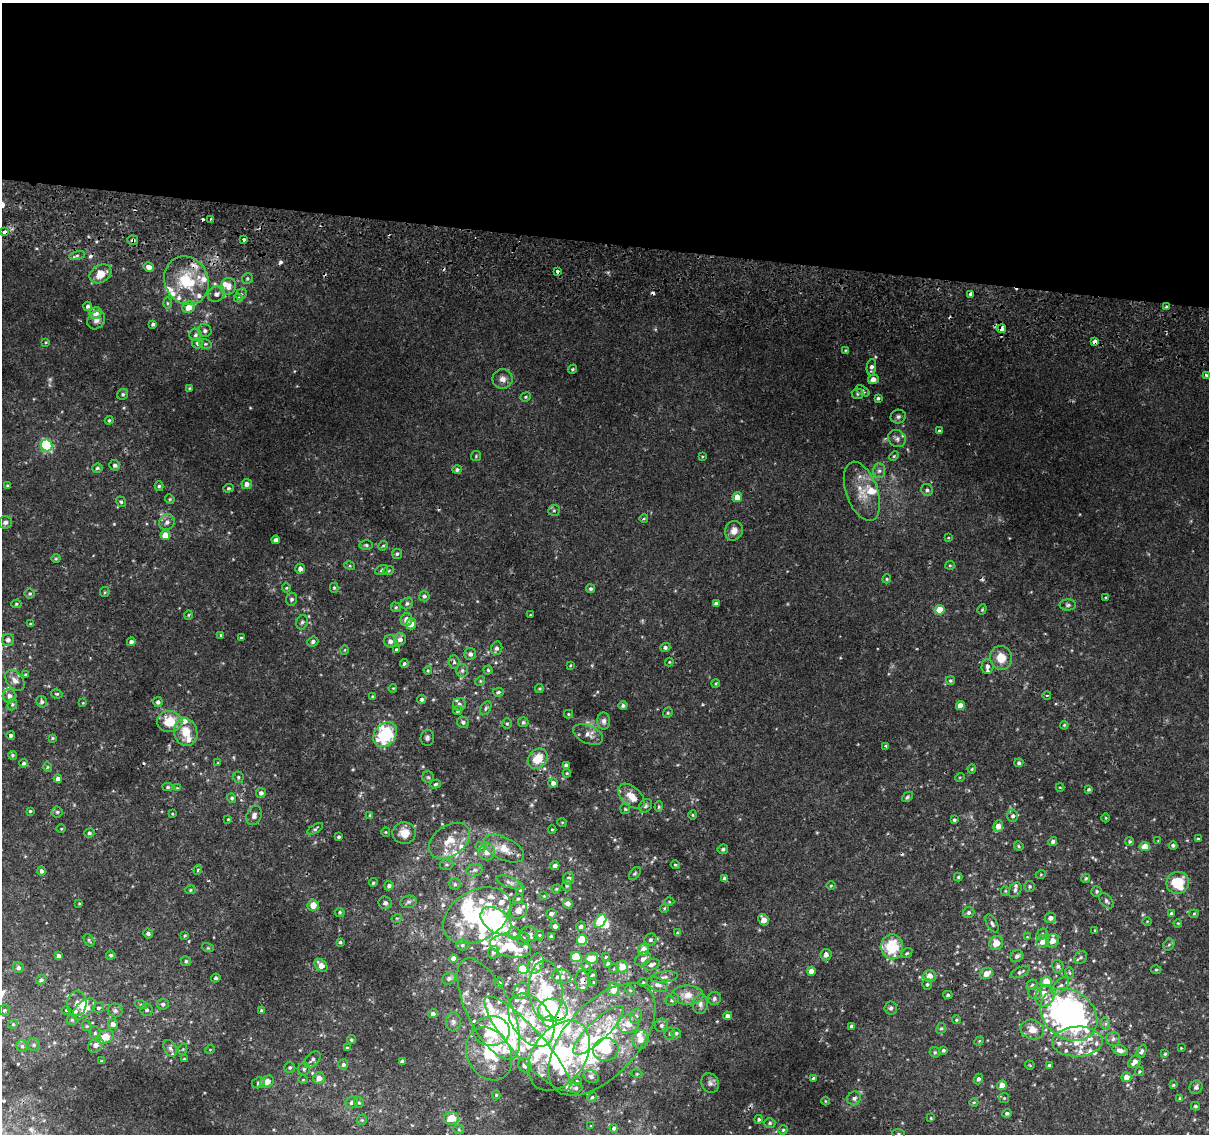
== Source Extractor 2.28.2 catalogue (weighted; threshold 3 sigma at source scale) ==
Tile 3 of 4 x 4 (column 3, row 1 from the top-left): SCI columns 2458-3664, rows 3700-4831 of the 4924 x 5194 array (HDU 1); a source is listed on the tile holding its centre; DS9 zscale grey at full resolution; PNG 1211 x 1136 px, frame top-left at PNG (2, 3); each listed source drawn as its Kron ellipse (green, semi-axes under 4 px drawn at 4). Shown black and unused: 21% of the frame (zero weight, under 2 of 3 exposures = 5% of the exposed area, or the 3 px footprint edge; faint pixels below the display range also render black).
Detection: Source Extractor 2.28.2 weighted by HDU 2 'WHT'; one run over the whole footprint, this tile lists its part. Background 0.00749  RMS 0.0022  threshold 0.00976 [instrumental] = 3 sigma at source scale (4.5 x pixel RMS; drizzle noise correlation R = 1.50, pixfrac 1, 0.0396/0.0396 arcsec/px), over >= 5 px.
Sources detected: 546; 1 too faint to see at this stretch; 5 inside a brighter object's white glare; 8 cosmic-ray / hot-pixel residue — neither listed nor drawn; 76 inside a brighter listed object's ellipse — not listed separately; the other 456 listed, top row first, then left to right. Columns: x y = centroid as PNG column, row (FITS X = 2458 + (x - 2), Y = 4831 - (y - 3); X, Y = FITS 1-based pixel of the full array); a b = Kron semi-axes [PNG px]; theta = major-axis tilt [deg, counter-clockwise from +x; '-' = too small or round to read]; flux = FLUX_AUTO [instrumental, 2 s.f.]
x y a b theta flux
211 219 3 2 - 0.51
5 232 4 3 - 1.4
244 239 3 3 - 0.91
133 240 5 4 - 0.53
77 255 8 4 10 0.43
149 267 5 4 - 1.1
557 271 3 3 - 1
100 274 12 8 31 3.1
247 279 6 5 - 0.36
186 281 25 22 -64 10
228 286 8 7 - 1.6
216 294 9 7 28 1
241 294 6 5 - 0.36
971 294 4 3 - 1.4
238 298 4 3 - 0.42
167 303 6 4 -89 0.27
88 306 4 4 - 0.52
189 307 6 5 - 2.4
1166 307 4 3 - 0.59
96 313 6 5 - 1.4
96 320 10 8 51 1.1
153 324 4 4 - 0.51
1001 329 4 4 - 3.9
205 331 7 6 - 0.65
195 335 6 6 - 0.54
1095 341 4 4 - 2.7
46 342 3 3 - 0.19
197 343 5 5 - 0.5
205 344 6 5 - 0.31
845 350 4 3 - 0.18
871 367 8 4 83 0.74
572 369 5 4 - 0.26
1206 375 3 3 - 0.54
502 379 10 10 - 1.2
873 379 5 5 - 1.2
189 388 4 3 - 0.24
863 391 7 4 -34 0.32
123 394 6 5 - 0.37
857 394 6 5 - 0.32
526 397 5 4 - 0.29
878 398 3 3 - 0.33
898 417 7 7 - 0.55
109 420 4 3 - 0.26
940 431 4 3 - 0.53
897 439 9 8 - 0.88
47 445 6 5 - 21
476 456 5 5 - 0.25
894 456 5 4 - 0.26
702 457 4 3 - 0.21
115 465 5 5 - 0.53
97 468 5 4 - 0.33
457 470 4 4 - 0.43
879 471 7 6 - 0.67
247 484 5 5 - 1
8 486 3 3 - 0.36
159 486 5 4 - 0.33
228 488 5 4 - 0.29
927 490 6 5 - 0.51
862 491 31 15 -70 4.6
737 497 5 4 - 2.1
170 499 5 4 - 0.26
121 502 5 4 - 0.29
554 510 6 5 - 0.35
644 518 4 3 - 0.25
5 522 6 6 - 0.71
167 522 8 7 - 0.93
734 531 10 8 67 1.6
165 535 5 4 - 2.4
948 538 4 2 - 0.14
276 540 4 4 - 0.68
366 545 6 5 - 0.38
383 546 5 4 - 0.24
397 554 5 5 - 0.33
56 559 4 4 - 0.23
950 565 5 4 - 0.26
350 566 5 3 - 0.23
300 569 5 5 - 0.96
382 570 7 5 21 0.35
389 570 5 3 - 0.18
887 579 4 4 - 0.25
286 588 4 4 - 0.22
334 588 5 4 - 0.28
591 589 4 4 - 0.36
105 592 5 4 - 0.26
30 594 5 5 - 0.3
424 596 5 5 - 0.48
1106 597 3 3 - 0.28
291 599 6 5 - 0.58
407 603 6 5 - 0.46
16 604 5 4 - 0.25
716 604 4 4 - 0.72
1068 605 8 5 1 0.49
396 607 5 4 - 0.3
982 609 5 4 - 0.23
940 610 5 5 - 5.2
188 615 5 3 - 0.23
530 615 3 3 - 0.16
406 619 6 6 - 1.4
302 622 7 5 72 0.45
31 624 4 3 - 0.27
411 624 6 5 - 1.8
221 635 4 4 - 0.29
241 638 3 3 - 0.31
400 639 6 6 - 0.94
8 640 6 6 - 0.69
390 641 6 6 - 0.9
131 642 4 4 - 0.82
313 642 5 5 - 0.54
665 647 5 4 - 0.53
497 648 7 5 75 0.71
396 649 4 4 - 0.22
345 650 5 3 - 0.17
470 654 6 6 - 0.65
1001 658 12 11 - 3.3
454 662 6 5 - 0.41
669 662 4 4 - 0.18
404 664 4 4 - 0.32
570 665 4 3 - 0.17
987 666 7 6 - 0.69
428 670 4 4 - 0.22
462 670 6 5 - 0.43
488 670 4 4 - 0.24
25 674 4 3 - 0.24
15 680 12 8 -50 1.3
480 681 5 4 - 0.27
950 681 4 4 - 0.32
716 683 4 3 - 0.21
393 688 4 3 - 0.17
539 688 4 4 - 0.23
498 692 5 4 - 0.31
57 694 6 4 -12 0.29
1047 695 4 3 - 0.21
9 696 6 6 - 0.88
372 697 4 3 - 0.33
422 699 4 4 - 0.49
42 702 6 5 - 0.52
158 702 5 5 - 0.58
83 703 4 3 - 0.15
12 704 6 4 69 0.32
459 704 6 6 - 0.7
623 706 4 4 - 0.51
960 706 4 4 - 2.3
486 708 7 5 60 0.37
458 710 4 4 - 0.45
668 713 5 4 - 0.31
568 714 4 4 - 0.23
169 721 13 10 0 5.3
604 721 8 6 90 0.83
463 722 6 5 - 0.54
523 722 5 5 - 0.37
507 724 5 4 - 0.27
1064 725 4 3 - 0.21
186 732 14 11 -74 3.5
588 734 16 9 -24 1.4
11 735 4 4 - 0.41
385 735 13 10 51 12
52 738 4 3 - 0.24
427 738 8 7 - 0.53
886 746 3 3 - 0.36
12 755 4 4 - 0.32
538 759 11 9 47 4.2
24 763 4 4 - 0.4
218 763 4 3 - 0.17
1019 763 4 4 - 0.44
566 765 4 4 - 0.63
47 767 5 3 - 0.22
972 769 4 4 - 0.21
567 773 4 4 - 0.21
238 777 6 5 - 0.36
428 777 6 5 - 0.34
960 777 5 3 - 0.18
58 779 4 4 - 0.93
553 783 5 5 - 0.83
436 784 5 4 - 0.29
168 787 5 4 - 0.35
1060 787 4 3 - 0.16
177 788 4 4 - 0.19
1089 789 4 3 - 0.32
261 793 5 5 - 0.69
632 796 16 9 -43 2.4
907 797 6 4 40 0.34
232 798 5 4 - 0.4
646 806 7 6 - 0.47
659 807 5 4 - 0.27
625 809 5 4 - 0.25
30 811 3 3 - 0.25
57 812 5 5 - 0.38
172 814 3 2 - 0.17
254 815 10 7 70 0.95
370 815 4 3 - 0.19
693 815 5 3 - 0.21
1013 816 6 5 - 0.52
1106 818 4 3 - 0.17
228 819 4 4 - 0.17
954 820 3 3 - 0.32
562 822 5 3 - 0.16
998 826 6 4 70 2
61 829 4 3 - 0.18
315 829 9 4 31 0.38
552 829 4 3 - 0.18
386 832 5 4 - 0.22
89 833 5 4 - 0.48
404 833 11 10 - 2.8
339 837 3 3 - 0.32
1198 839 3 3 - 0.26
449 841 23 15 36 4.3
1053 841 4 4 - 0.63
1130 841 4 4 - 0.3
1158 841 3 3 - 0.13
1173 845 4 4 - 0.4
1019 846 5 4 - 0.26
1145 846 5 4 - 2.9
480 847 5 4 - 0.24
504 849 21 11 -27 2.8
723 849 5 4 - 0.45
487 852 8 8 - 1.3
447 864 7 5 -1 0.39
675 865 4 4 - 0.26
555 866 4 4 - 1.2
198 870 4 4 - 0.22
475 870 8 6 15 0.64
41 871 5 4 - 0.63
635 873 7 4 51 0.32
1041 874 5 3 - 0.19
958 877 4 4 - 0.26
568 878 6 5 - 0.79
1086 878 5 4 - 0.25
725 879 4 3 - 0.89
510 882 14 5 -19 0.76
373 883 4 4 - 0.33
1178 883 11 11 - 5.8
455 884 5 5 - 0.43
831 885 4 3 - 0.2
389 886 5 4 - 0.57
567 886 6 4 -89 0.3
1030 886 5 5 - 0.32
520 889 5 3 - 0.31
556 889 5 4 - 0.22
190 890 5 4 - 0.32
1015 890 8 6 61 0.64
1005 891 5 4 - 0.22
1097 891 5 5 - 0.4
544 896 4 4 - 0.19
518 899 5 4 - 0.27
1106 901 9 5 -49 0.48
408 902 8 6 15 0.55
669 902 5 3 - 0.18
385 903 6 6 - 0.59
79 904 4 3 - 0.19
568 904 5 4 - 0.88
313 905 6 5 - 2.1
664 908 5 4 - 0.23
518 910 9 8 - 1.7
340 912 5 4 - 0.32
969 913 6 5 - 0.52
1171 913 4 3 - 0.24
551 914 5 5 - 0.68
1194 914 5 4 - 0.22
477 915 36 25 31 16
397 918 5 3 - 0.19
1050 918 5 5 - 0.96
763 920 6 4 -61 2.1
496 921 17 11 -36 45
600 921 7 5 52 6.4
1147 921 5 3 - 0.16
992 923 10 5 -62 0.55
1178 923 4 3 - 0.17
555 926 4 4 - 0.72
581 926 5 4 - 0.53
1095 931 4 3 - 0.24
148 933 5 4 - 0.68
678 933 4 4 - 0.52
514 934 6 6 - 0.57
529 934 9 7 0 0.72
1042 934 6 5 - 0.4
540 935 5 3 - 0.21
185 936 4 3 - 0.23
551 936 3 3 - 0.33
1027 937 3 3 - 0.16
523 938 7 6 - 0.73
89 940 7 4 -56 0.33
582 940 5 5 - 8.4
651 940 6 6 - 0.53
1052 941 7 6 - 1.4
340 942 4 3 - 0.35
1043 942 6 6 - 1.8
996 943 7 6 - 2.2
462 945 6 5 - 0.41
1169 945 6 5 - 0.35
510 947 21 10 -13 11
892 947 12 11 - 8.2
208 948 6 4 -17 0.27
643 950 6 5 - 2.6
493 952 6 5 - 0.55
907 953 6 4 36 0.28
111 955 5 4 - 0.36
826 955 6 5 - 0.91
59 956 3 3 - 0.61
1017 956 7 5 45 0.58
576 957 5 5 - 9
606 957 4 3 - 0.2
1080 957 7 5 43 0.41
454 959 4 4 - 1.9
591 959 6 5 - 4.6
643 959 9 6 37 0.85
186 961 5 5 - 0.36
608 963 3 3 - 0.29
536 964 11 7 65 1.9
321 965 7 5 -46 1.8
651 965 8 5 18 0.89
586 966 5 4 - 0.27
1058 966 6 5 - 0.59
622 967 6 6 - 2.7
18 968 5 5 - 0.52
614 968 5 3 - 0.19
523 969 5 5 - 9.2
1156 970 5 3 - 0.23
811 971 4 4 - 1.6
1020 972 11 4 25 0.48
1070 973 5 3 - 0.23
986 974 6 5 - 1.8
592 975 4 3 - 0.24
562 976 10 7 -5 0.81
929 976 6 6 - 1.7
664 977 13 5 8 0.78
216 978 5 4 - 0.35
449 979 7 6 - 0.63
41 980 5 4 - 0.41
582 981 10 7 -87 1
1046 981 5 5 - 2.9
594 982 3 2 - 0.22
643 982 4 4 - 0.19
499 983 5 3 - 0.41
927 984 5 5 - 0.34
658 985 11 6 -23 0.99
1032 985 6 4 43 0.34
1060 986 11 6 44 0.87
613 989 7 6 - 2.6
630 990 5 4 - 0.24
521 991 9 7 52 1.9
546 991 30 17 -87 11
1035 993 7 6 - 0.45
687 995 16 9 1 2.7
948 995 4 3 - 0.33
1045 996 11 9 62 1.8
714 998 7 6 - 0.54
672 1000 7 5 42 0.64
77 1004 12 10 87 1.6
163 1004 6 5 - 0.55
700 1004 10 7 79 0.97
141 1005 6 4 -19 0.34
98 1008 5 5 - 0.39
891 1008 6 6 - 0.57
84 1009 13 7 40 2.8
489 1009 55 22 -64 11
4 1010 5 5 - 0.35
66 1010 4 3 - 0.17
115 1010 7 7 - 0.57
147 1010 6 6 - 0.53
553 1010 15 11 -3 17
262 1011 4 4 - 0.66
433 1014 5 4 - 0.65
1069 1015 30 24 -36 75
636 1016 8 6 75 0.64
727 1016 4 4 - 0.91
72 1020 5 5 - 0.31
531 1020 29 19 -55 7.9
956 1020 4 4 - 0.25
550 1021 6 6 - 11
453 1022 9 7 -89 0.81
13 1024 5 4 - 0.25
113 1024 5 5 - 1.1
628 1024 10 9 - 2.7
1106 1024 6 4 -72 0.42
661 1025 6 6 - 0.63
87 1026 5 4 - 0.29
852 1026 4 4 - 0.62
941 1028 5 4 - 0.35
598 1030 33 10 44 5
1032 1030 12 9 -17 2.1
491 1031 18 15 1 12
95 1033 6 5 - 0.36
676 1033 5 5 - 0.41
670 1034 6 5 - 0.36
105 1037 9 6 24 3.7
602 1039 68 36 48 31
641 1039 9 8 - 1.8
1113 1039 7 7 - 0.61
351 1040 4 4 - 0.28
979 1041 5 4 - 0.2
1078 1042 25 15 2 5.6
527 1043 62 15 -48 11
34 1045 6 6 - 0.46
96 1045 8 6 42 1.2
22 1046 6 5 - 0.4
170 1048 9 6 -61 0.73
347 1048 4 3 - 0.29
1181 1048 2 2 - 0.12
183 1049 6 3 71 0.2
210 1049 5 3 - 0.16
606 1050 13 11 17 3.7
943 1050 3 3 - 0.39
1120 1050 8 5 -19 1
1142 1051 7 4 64 0.48
935 1052 5 5 - 0.29
489 1054 28 21 -63 10
1165 1054 3 3 - 0.23
559 1056 39 26 55 31
184 1059 3 3 - 0.2
313 1059 9 6 46 0.67
101 1061 4 3 - 0.2
402 1061 4 4 - 0.67
1134 1062 7 5 46 1.2
343 1064 5 5 - 0.47
525 1065 7 6 - 1.1
1030 1065 5 3 - 0.17
1049 1065 4 3 - 0.45
290 1067 5 5 - 0.41
304 1069 6 6 - 0.42
1139 1071 5 4 - 0.25
637 1074 5 3 - 0.23
591 1077 8 6 -26 0.65
1126 1077 5 5 - 1.7
319 1078 6 5 - 1.7
813 1078 4 3 - 0.25
978 1079 5 4 - 0.56
303 1080 5 3 - 0.18
267 1081 7 5 32 1.7
577 1081 5 3 - 0.16
258 1083 7 5 25 0.37
710 1083 10 8 -63 0.83
1002 1085 5 4 - 1.8
1173 1085 4 4 - 0.25
1196 1087 7 6 - 0.55
576 1088 6 5 - 0.4
496 1095 4 4 - 0.25
592 1097 5 4 - 0.27
854 1098 7 6 - 0.67
1004 1098 5 5 - 0.27
1180 1098 4 3 - 0.22
825 1101 4 3 - 0.15
352 1102 6 5 - 0.63
974 1102 4 3 - 0.2
359 1103 5 5 - 0.34
1195 1106 4 3 - 0.29
1007 1113 4 4 - 0.46
451 1118 7 6 - 3.3
931 1118 4 4 - 0.18
759 1119 4 4 - 0.37
362 1120 5 5 - 0.25
770 1123 5 4 - 0.35
591 1126 2 2 - 0.12
614 1128 4 3 - 0.41
459 1130 5 3 - 0.19
783 1130 4 4 - 0.3
899 1134 6 4 -7 0.29
Overlapping masked pixels (flux is a lower limit): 11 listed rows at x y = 5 232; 133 240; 557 271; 1166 307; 1001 329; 1095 341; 504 849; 582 981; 553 1010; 1069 1015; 550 1021
Isophote crosses this tile's border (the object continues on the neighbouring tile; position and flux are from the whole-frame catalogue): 1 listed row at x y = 899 1134